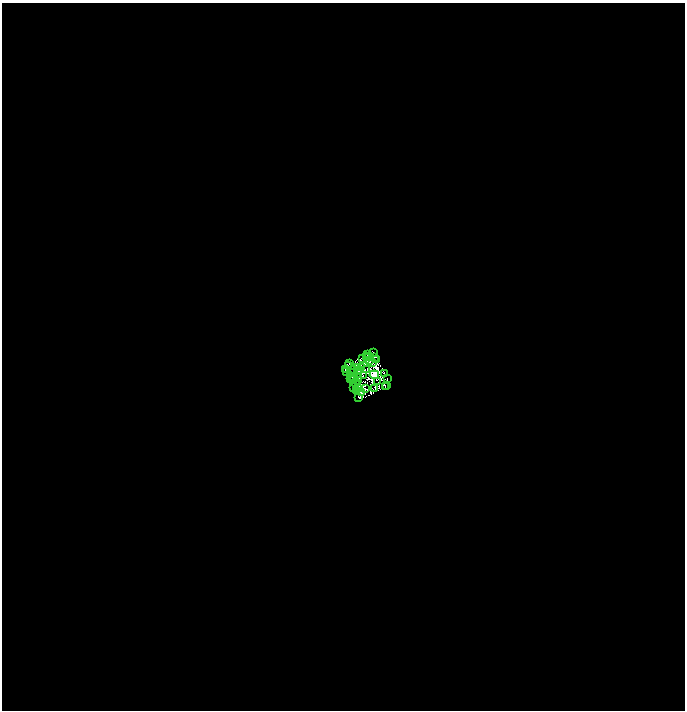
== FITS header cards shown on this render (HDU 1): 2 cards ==
NAXIS1  =                 1366
NAXIS2  =                 1416

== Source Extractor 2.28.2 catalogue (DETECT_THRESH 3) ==
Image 1366 x 1416 px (HDU 1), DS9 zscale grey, zoomed out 1/2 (1 PNG px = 2 x 2 image px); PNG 687 x 712 px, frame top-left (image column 2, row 1415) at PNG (2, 3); each listed source drawn as its Kron ellipse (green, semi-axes under 4 px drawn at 4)
Background -1.38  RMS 1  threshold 3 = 3 sigma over >= 5 px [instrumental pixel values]
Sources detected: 55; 15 cannot appear on this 1/2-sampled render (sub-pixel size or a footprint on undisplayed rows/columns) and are neither listed nor drawn; the other 40 listed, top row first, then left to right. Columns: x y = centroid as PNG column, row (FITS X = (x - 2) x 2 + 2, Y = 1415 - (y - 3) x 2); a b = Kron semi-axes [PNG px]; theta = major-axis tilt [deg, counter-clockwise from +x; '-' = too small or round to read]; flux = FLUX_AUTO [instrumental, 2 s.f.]
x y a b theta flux
374 352 2 1 - 56
367 354 2 1 - 87
368 357 3 2 - 39
366 358 2 1 - 49
374 358 2 2 - 28
363 359 3 1 - 73
377 359 2 1 - 69
370 361 2 1 - 100
373 362 2 1 - 54
349 363 2 1 - 46
348 365 3 2 - 81
358 367 4 1 - 77
362 367 2 1 - 41
345 369 2 1 - 94
354 369 2 2 - 76
367 369 3 1 - 39
360 370 4 2 - 74
347 371 2 1 - 59
350 372 3 1 - 52
385 373 2 2 - 140
374 375 5 4 - 50000
363 376 2 1 - 74
351 377 3 1 - 55
358 377 3 1 - 29
350 378 2 2 - 100
354 378 2 1 - 48
387 378 3 1 - 3.9
352 379 3 1 - 92
358 380 2 1 - 48
378 382 2 1 - 36
355 383 2 1 - 83
386 386 2 1 - 97
354 387 2 1 - 59
385 387 2 1 - 59
359 388 3 1 - 50
375 388 3 1 - 56
366 389 2 1 - 64
357 390 2 2 - 44
361 392 2 1 - 53
359 398 3 2 - 75
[15 sub-pixel or undisplayed-footprint detections neither listed nor drawn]